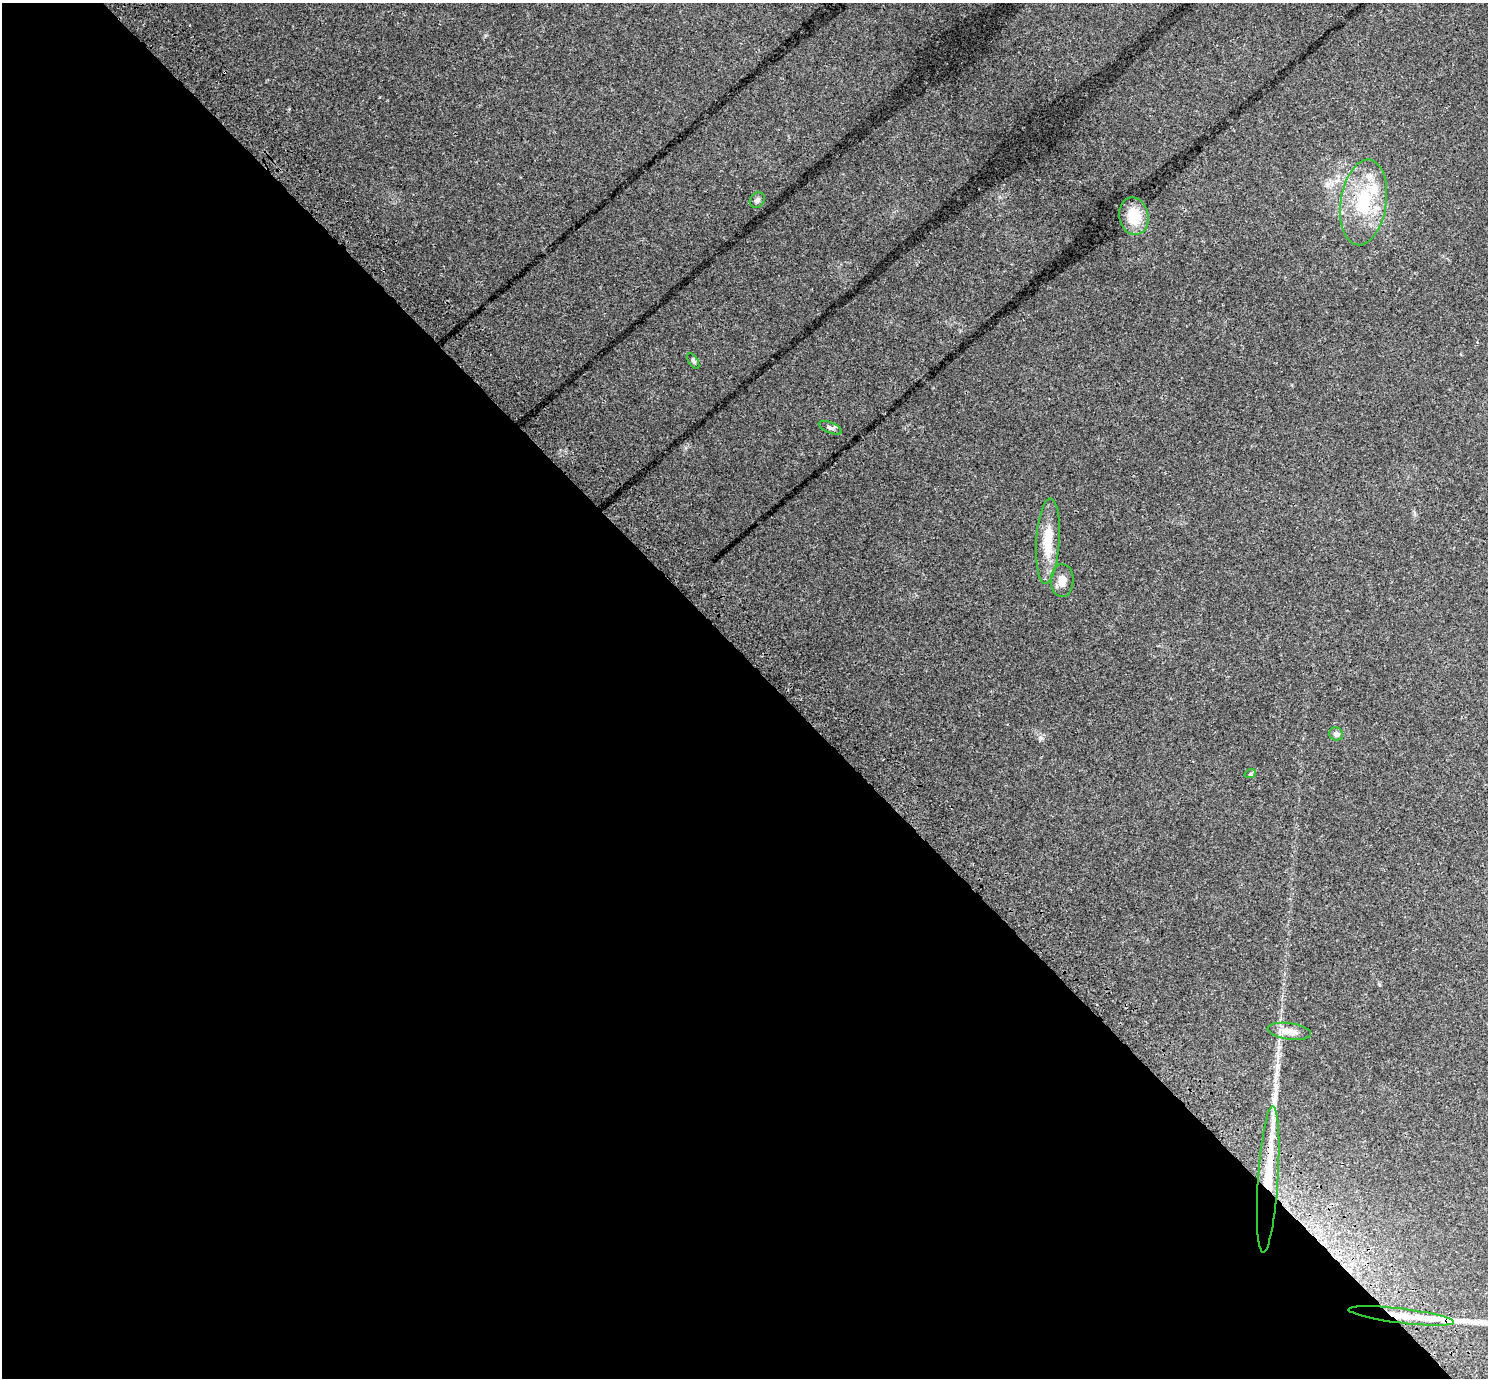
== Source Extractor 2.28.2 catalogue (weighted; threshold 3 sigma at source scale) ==
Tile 9 of 4 x 4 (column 1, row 3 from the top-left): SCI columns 151-1636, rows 1762-3137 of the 6238 x 6212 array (HDU 1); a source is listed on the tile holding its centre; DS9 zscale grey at full resolution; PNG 1490 x 1380 px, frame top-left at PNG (2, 3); each listed source drawn as its Kron ellipse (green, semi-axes under 4 px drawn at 4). Shown black and unused: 52% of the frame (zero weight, under 3 of 4 exposures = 9% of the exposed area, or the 3 px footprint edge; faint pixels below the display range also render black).
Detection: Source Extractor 2.28.2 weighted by HDU 2 'WHT'; one run over the whole footprint, this tile lists its part. Background 0.109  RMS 0.0058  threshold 0.026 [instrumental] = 3 sigma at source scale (4.5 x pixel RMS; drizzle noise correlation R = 1.50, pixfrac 1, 0.0396/0.0396 arcsec/px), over >= 5 px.
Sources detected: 16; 2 long thin detections or spike segments (spike, bleed or trail) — neither listed nor drawn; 2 inside a brighter listed object's ellipse — not listed separately; the other 12 listed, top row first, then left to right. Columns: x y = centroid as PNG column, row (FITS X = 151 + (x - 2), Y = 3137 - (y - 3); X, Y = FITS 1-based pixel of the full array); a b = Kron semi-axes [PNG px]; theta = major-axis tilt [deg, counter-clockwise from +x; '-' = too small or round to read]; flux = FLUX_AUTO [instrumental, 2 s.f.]
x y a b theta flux
757 200 8 6 49 1.7
1364 202 43 23 81 33
1134 216 19 14 -78 17
693 361 9 4 -59 1.1
830 428 12 5 -24 1.6
1048 541 43 11 86 17
1062 580 16 11 88 5.4
1336 734 7 6 - 1.9
1250 774 6 4 18 0.7
1289 1031 22 8 -8 6.4
1268 1179 73 10 86 27
1401 1316 53 7 -7 20
Overlapping masked pixels (flux is a lower limit): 2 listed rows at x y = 1268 1179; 1401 1316
Unlisted compact peaks at least as high as the median listed source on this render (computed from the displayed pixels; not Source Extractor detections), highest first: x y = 1041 738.